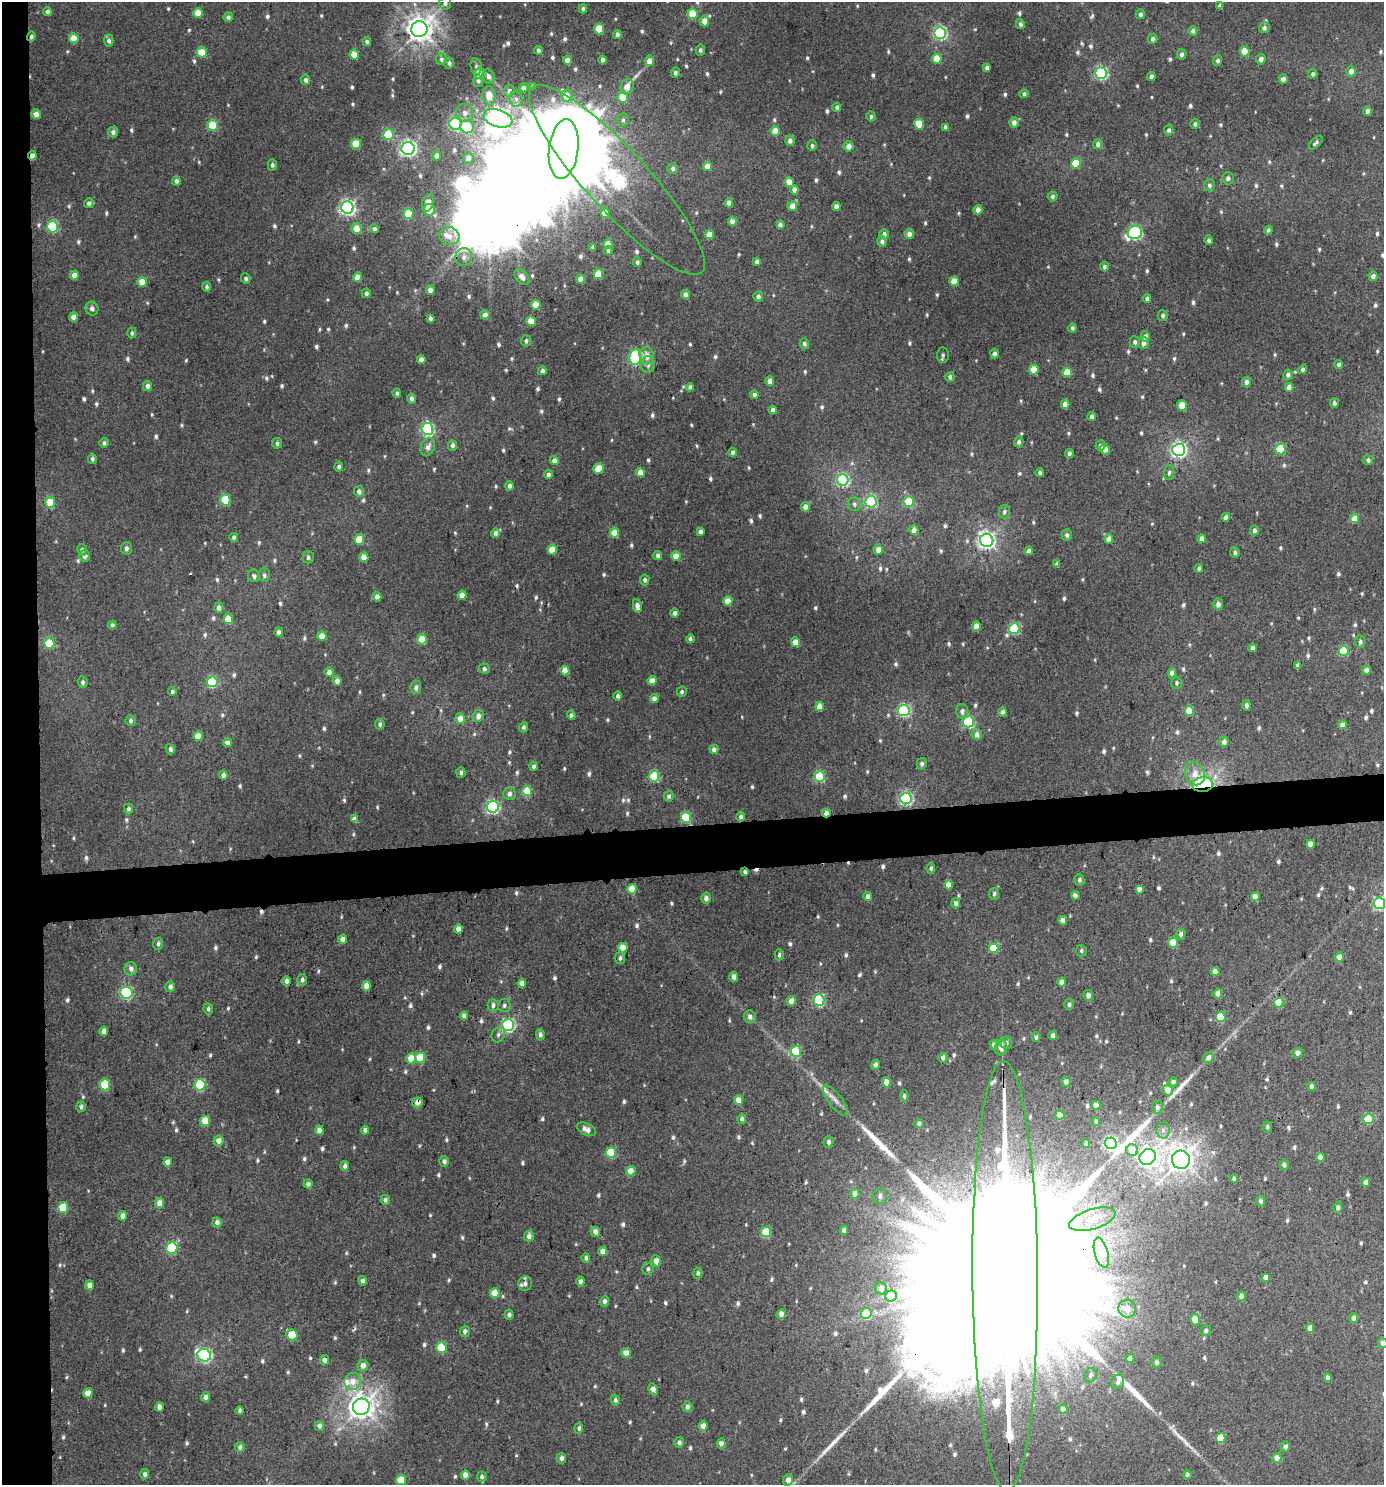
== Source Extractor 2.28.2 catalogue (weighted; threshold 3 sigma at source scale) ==
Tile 4 of 3 x 3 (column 1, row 2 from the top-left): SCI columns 7-1388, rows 1488-2970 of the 4199 x 4457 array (HDU 1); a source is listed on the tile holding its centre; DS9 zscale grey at full resolution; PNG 1386 x 1487 px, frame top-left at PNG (2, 2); each listed source drawn as its Kron ellipse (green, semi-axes under 4 px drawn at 4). Shown black and unused: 6% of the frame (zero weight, under 3 of 4 exposures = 1% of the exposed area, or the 3 px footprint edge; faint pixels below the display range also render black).
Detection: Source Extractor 2.28.2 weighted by HDU 2 'WHT'; one run over the whole footprint, this tile lists its part. Background 0.0192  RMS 0.0069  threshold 0.031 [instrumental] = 3 sigma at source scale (4.5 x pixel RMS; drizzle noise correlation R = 1.50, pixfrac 1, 0.0396/0.0396 arcsec/px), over >= 5 px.
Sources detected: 879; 1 too faint to see at this stretch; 5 inside a brighter object's white glare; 6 cosmic-ray / hot-pixel residue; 7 long thin detections or spike segments (spike, bleed or trail) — neither listed nor drawn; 6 inside a brighter listed object's ellipse — not listed separately; of the other 854, all 500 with FLUX_AUTO >= 1.59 (the completeness limit of this list) listed and drawn (354 fainter detections not listed), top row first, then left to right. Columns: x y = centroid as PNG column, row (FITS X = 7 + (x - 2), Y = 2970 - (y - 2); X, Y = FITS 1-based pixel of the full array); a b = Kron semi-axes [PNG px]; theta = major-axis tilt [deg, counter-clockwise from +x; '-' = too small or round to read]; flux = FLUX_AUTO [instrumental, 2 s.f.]
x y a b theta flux
445 3 6 6 - 2.1
1220 6 4 4 - 2.8
583 9 4 4 - 1.6
47 12 4 4 - 2.4
198 13 5 4 - 13
692 14 5 5 - 24
1140 14 5 4 - 2.5
228 17 5 4 - 2
704 21 5 5 - 6.6
1020 24 5 4 - 1.8
1264 28 5 5 - 2.3
419 29 8 8 - 750
599 29 5 5 - 25
1193 31 5 4 - 2.5
940 33 6 6 - 130
617 35 4 4 - 2.9
31 36 5 4 - 1.8
74 38 5 5 - 12
1153 39 5 4 - 3
109 41 6 5 - 2.5
367 41 5 4 - 1.9
538 50 4 3 - 2.9
700 50 5 4 - 2
1245 51 5 5 - 14
202 52 5 5 - 15
1182 54 5 5 - 2
354 55 5 4 - 16
441 59 5 5 - 1.8
937 59 5 5 - 18
1261 59 5 5 - 3.2
567 60 4 4 - 5.3
602 60 4 3 - 1.9
1218 60 5 4 - 2.3
649 61 5 5 - 5.3
449 63 5 5 - 2.1
476 66 8 5 -81 1.9
987 68 4 3 - 2.2
1351 71 5 4 - 4.9
479 73 5 5 - 13
675 73 5 4 - 1.7
1101 73 6 5 - 120
1313 74 5 4 - 1.9
488 76 7 6 - 3.3
1151 76 4 4 - 3.2
1283 79 4 4 - 4.5
306 80 5 4 - 2.3
478 81 5 5 - 1.7
533 87 3 3 - 1.6
627 87 8 6 72 6.2
523 88 4 4 - 2.9
509 91 6 5 - 2.7
1024 94 4 4 - 1.8
489 96 10 6 -83 10
567 96 6 5 - 7.6
623 97 5 5 - 25
516 99 8 6 -87 2.4
837 107 5 4 - 1.6
1368 111 4 4 - 4.1
465 113 9 8 - 4.6
36 114 5 4 - 4.7
871 116 5 4 - 1.8
498 118 15 8 -16 320
623 120 6 5 - 1.7
1014 122 5 5 - 3.6
455 124 6 6 - 130
919 124 5 5 - 15
1195 124 5 4 - 2.2
213 125 5 5 - 36
467 127 7 6 - 20
946 127 4 4 - 3.1
1169 130 5 4 - 2.1
775 131 5 4 - 12
113 132 5 5 - 2.7
388 134 5 5 - 36
790 141 5 4 - 3.1
1316 143 8 4 45 1.7
356 144 5 5 - 20
1098 144 5 4 - 2.8
812 146 5 5 - 1.7
849 146 5 5 - 5.3
408 148 6 6 - 230
564 149 30 14 83 17000
437 155 5 4 - 2.5
32 156 4 3 - 5.8
468 158 5 5 - 3.5
1076 164 5 5 - 27
272 165 5 4 - 2.1
707 166 5 4 - 9.5
673 168 5 5 - 2.4
1228 178 6 6 - 2.2
617 180 125 31 -48 500
176 181 4 4 - 2.3
789 182 5 4 - 13
1209 185 6 5 - 2
794 190 4 4 - 4
1052 196 5 5 - 1.8
89 203 5 5 - 2
428 203 9 5 70 6.6
729 203 4 4 - 4.5
792 206 5 4 - 8
836 206 4 4 - 3.8
347 207 6 6 - 210
429 210 6 5 - 9.7
978 210 4 4 - 4.7
605 213 5 4 - 11
408 214 5 5 - 28
732 222 4 4 - 6.8
780 225 4 4 - 3.5
53 227 5 5 - 77
357 229 5 5 - 8.1
374 229 4 4 - 2.4
1268 230 4 4 - 2.2
1135 233 7 6 - 110
710 234 4 4 - 10
884 234 5 4 - 3.2
909 234 5 4 - 4.7
449 236 10 9 - 6.4
1209 240 5 4 - 1.7
882 241 5 5 - 2.9
608 244 5 4 - 9.5
593 247 4 3 - 1.8
608 251 4 4 - 1.7
464 257 9 8 - 3.8
757 261 4 4 - 2.4
637 262 5 4 - 2
1104 267 4 4 - 1.8
598 274 5 4 - 17
74 275 4 4 - 6.6
1373 276 5 4 - 3.9
357 277 4 4 - 7.4
522 277 9 6 -50 4.4
246 279 5 4 - 1.8
580 279 4 4 - 5.4
954 281 5 4 - 13
142 282 5 4 - 14
206 287 5 4 - 1.6
430 290 4 4 - 4.7
366 293 5 4 - 2.3
686 295 4 4 - 5.2
758 296 5 5 - 2.2
1147 298 4 4 - 1.7
536 305 5 4 - 12
92 308 7 6 - 2.4
485 315 4 4 - 4
1163 316 5 5 - 1.8
74 317 4 4 - 6.3
430 318 4 3 - 1.9
531 321 5 4 - 13
1072 328 4 4 - 1.8
132 333 5 4 - 1.6
1145 337 5 4 - 4.1
526 341 5 5 - 1.8
1135 342 6 5 - 2
1143 343 6 5 - 3.7
804 344 5 4 - 1.8
994 354 5 4 - 2.6
943 355 7 6 - 1.8
647 356 8 7 - 6.3
635 357 8 5 85 110
421 359 4 4 - 3.6
648 365 8 7 - 3
1339 365 4 4 - 1.8
1034 370 5 4 - 16
1303 370 5 4 - 1.6
542 371 4 4 - 3
1067 372 5 4 - 15
1288 375 5 4 - 2.4
950 377 5 4 - 2.2
770 381 5 4 - 5.4
1246 382 5 4 - 3.5
147 386 5 4 - 3.7
690 387 4 4 - 2.5
1289 387 4 4 - 6.1
397 393 4 4 - 1.8
754 395 4 4 - 3
411 398 5 4 - 2.8
1334 403 5 4 - 2
1065 404 4 4 - 6.5
1182 406 5 4 - 16
773 410 4 4 - 4.3
1092 416 4 4 - 2.9
427 429 6 6 - 120
1019 442 5 4 - 2
104 443 5 4 - 1.8
277 443 5 5 - 1.7
452 445 5 4 - 2.4
1100 445 5 5 - 2.7
428 447 9 6 65 4.2
1105 449 5 4 - 5.4
1280 449 5 5 - 40
1179 450 6 6 - 210
733 452 4 4 - 2.8
1069 454 4 4 - 3.6
92 459 5 4 - 1.8
554 460 4 4 - 4
1368 460 5 5 - 2.6
339 467 5 4 - 1.6
599 468 5 5 - 14
640 473 4 4 - 7.1
1040 473 4 4 - 2.1
1169 473 7 5 87 1.8
548 474 4 4 - 3
843 480 6 5 - 100
509 486 5 4 - 2.3
359 491 5 5 - 3.1
225 500 5 5 - 34
871 502 6 5 - 85
909 502 5 5 - 39
50 503 5 5 - 29
854 504 7 6 - 2
805 507 5 5 - 5.1
1004 512 7 5 79 1.9
1226 517 4 4 - 3.9
1355 519 4 4 - 11
914 530 5 4 - 5.1
1254 530 5 4 - 2.6
700 531 4 4 - 2.8
495 533 4 4 - 2.9
614 533 5 4 - 14
1067 535 6 5 - 2
234 537 4 4 - 2.4
359 539 5 5 - 15
1109 539 4 4 - 5.9
1202 539 4 4 - 5.3
987 540 7 6 - 310
126 548 6 5 - 2.3
878 549 5 4 - 5.2
82 550 6 4 -77 1.8
552 550 5 4 - 14
1029 551 4 4 - 4.5
1235 552 5 5 - 2
658 555 4 4 - 2.7
84 556 5 5 - 3
676 556 4 4 - 9.1
308 557 6 5 - 2.1
364 557 5 4 - 7.2
1057 564 4 4 - 2.9
1199 569 4 4 - 1.8
264 575 7 5 -88 1.9
254 576 6 6 - 2.5
645 580 5 4 - 1.9
462 595 4 4 - 9
377 597 5 4 - 4.8
728 601 4 4 - 12
1218 604 5 5 - 3.3
637 606 7 4 -79 4.6
219 608 5 4 - 2.8
674 613 5 4 - 2.4
228 619 5 4 - 16
112 625 4 4 - 2.6
976 626 4 4 - 7.3
1014 629 5 5 - 59
279 632 4 4 - 3.8
322 636 4 4 - 11
422 639 5 4 - 15
690 639 4 4 - 2.2
796 642 5 4 - 15
1360 642 6 5 - 2
49 643 5 5 - 31
1252 648 4 4 - 2.3
1344 651 5 5 - 30
1298 665 4 4 - 2.4
484 669 5 5 - 1.9
1366 670 4 4 - 3
565 671 5 4 - 12
329 672 5 4 - 3.5
1172 673 4 4 - 4.5
337 681 5 4 - 4.3
652 681 4 4 - 9.4
83 682 6 5 - 1.7
212 682 5 5 - 50
1177 683 6 5 - 1.6
416 687 7 5 83 2.4
172 691 4 4 - 1.9
682 692 5 5 - 1.6
618 696 5 4 - 2.2
654 699 4 4 - 4.1
1247 705 5 4 - 1.9
819 706 4 4 - 8.9
904 711 5 5 - 110
962 711 7 6 - 3
1189 711 5 4 - 14
1003 712 4 4 - 2.9
571 715 4 4 - 2.4
478 716 6 5 - 4.3
460 718 5 5 - 6.7
131 720 5 5 - 1.7
968 722 5 5 - 74
380 724 5 4 - 1.6
1343 725 4 4 - 4.9
523 727 5 4 - 1.9
977 734 5 5 - 4.1
198 736 5 4 - 13
227 742 5 4 - 3.5
1224 742 5 4 - 3.3
170 749 5 4 - 2.5
714 749 5 4 - 3.6
922 764 6 5 - 1.9
534 766 4 4 - 2.7
461 772 5 4 - 1.8
1195 774 12 9 -68 7.5
223 775 4 4 - 2.7
654 776 5 5 - 51
820 776 5 5 - 55
1202 785 10 7 5 120
527 791 5 5 - 24
509 794 6 6 - 2.9
669 796 5 4 - 2.2
906 799 6 5 - 120
493 807 6 6 - 130
128 809 5 4 - 1.9
826 813 4 3 - 5.6
686 817 5 5 - 39
741 817 5 4 - 2.2
354 819 4 4 - 5
1310 844 4 4 - 7.2
931 868 5 4 - 1.7
745 872 4 3 - 2
1079 880 5 5 - 1.9
949 885 4 4 - 7.3
632 889 5 4 - 16
1139 889 4 4 - 3.2
994 894 6 5 - 1.8
1075 895 4 4 - 4.1
868 896 4 4 - 3.9
1255 897 4 4 - 7.8
706 898 5 5 - 2.7
956 903 5 4 - 2.8
1379 903 6 5 - 91
1063 920 4 4 - 4.4
458 929 4 4 - 5.9
1181 934 5 5 - 2.5
343 939 4 4 - 4.6
1173 942 5 5 - 21
158 944 6 5 - 1.7
623 948 5 4 - 11
994 948 5 5 - 21
1081 951 6 5 - 1.6
779 955 5 4 - 1.6
1339 957 4 4 - 8.6
620 958 6 5 - 1.8
131 969 6 6 - 3
1215 972 4 4 - 7.7
734 977 5 4 - 3.8
302 980 5 4 - 2.1
287 981 5 4 - 3.1
1062 982 4 4 - 5.6
522 983 4 4 - 4.1
366 986 5 4 - 6.2
170 987 5 5 - 2.6
126 993 6 6 - 80
1218 994 4 4 - 6.6
1088 995 5 4 - 3.6
819 1000 5 5 - 79
791 1001 5 4 - 4.5
1279 1003 5 4 - 20
1069 1004 5 5 - 1.9
493 1005 6 5 - 2.3
504 1005 6 6 - 1.6
208 1009 6 4 -81 1.7
464 1016 4 4 - 4.2
750 1017 6 6 - 3
1221 1017 5 5 - 24
508 1025 6 6 - 130
104 1031 4 4 - 4.7
498 1035 8 6 61 2.3
540 1035 6 4 -87 2
1053 1035 4 4 - 2.6
1036 1037 5 4 - 1.8
1006 1043 6 6 - 2.4
994 1045 5 4 - 3.3
1001 1048 8 6 77 4.2
796 1051 5 5 - 37
1298 1053 5 5 - 5
1208 1057 6 5 - 3
411 1058 5 4 - 12
420 1058 5 5 - 21
943 1058 5 4 - 3.8
875 1065 5 4 - 2.8
886 1082 5 4 - 7
1066 1082 5 4 - 3.5
1173 1082 4 4 - 2.6
105 1085 5 5 - 40
200 1085 5 5 - 53
1311 1086 4 4 - 3
1168 1090 5 5 - 5.7
904 1096 5 4 - 1.6
738 1100 5 4 - 9.3
835 1100 18 6 -53 5.1
418 1103 5 5 - 5.7
1096 1105 4 4 - 6
81 1107 5 4 - 1.7
1157 1107 6 5 - 2.4
1060 1115 4 4 - 10
742 1119 5 4 - 2.1
1368 1119 5 5 - 34
205 1121 5 5 - 17
1096 1121 4 4 - 2.2
919 1124 4 4 - 1.8
1267 1127 5 4 - 1.6
586 1129 10 6 -25 4.4
319 1130 5 4 - 4.1
365 1130 4 4 - 2.7
1163 1130 8 6 -87 3
218 1141 5 5 - 5.1
829 1142 6 5 - 2.1
1086 1143 4 4 - 1.9
1111 1143 6 6 - 140
1132 1150 6 6 - 8.9
611 1153 5 5 - 35
1148 1157 8 7 - 370
1320 1157 4 4 - 6
1181 1160 9 9 - 670
444 1161 5 5 - 2.9
167 1162 4 4 - 4.7
1284 1165 5 4 - 2.3
345 1166 5 4 - 2.4
631 1171 5 4 - 8.6
1234 1179 4 4 - 1.9
1366 1182 4 4 - 3.8
308 1184 4 4 - 2.1
855 1194 5 4 - 3.8
880 1196 8 7 - 2.7
385 1200 5 4 - 2.4
1261 1201 5 4 - 2.4
160 1203 5 4 - 7.4
63 1208 5 5 - 24
1338 1208 5 4 - 1.9
122 1216 5 4 - 4
1092 1219 24 10 17 14
217 1222 5 4 - 3.2
844 1230 5 4 - 2.6
595 1232 5 5 - 3.9
766 1232 5 5 - 29
529 1236 5 5 - 3.1
172 1248 6 5 - 47
603 1251 4 4 - 6.6
1101 1253 15 6 -75 6.1
586 1258 5 4 - 1.6
656 1261 6 4 -80 6.1
648 1269 6 5 - 1.9
698 1273 5 5 - 1.7
1005 1276 215 32 -89 240000
1266 1277 4 4 - 3.4
363 1281 4 4 - 2.7
580 1282 5 4 - 2.9
525 1284 7 7 - 2.4
89 1285 5 4 - 4.2
881 1288 6 6 - 3
495 1293 5 4 - 13
891 1296 6 5 - 18
1241 1296 5 5 - 3.2
604 1301 5 4 - 2.4
1127 1309 9 8 - 5.5
866 1313 5 5 - 20
781 1314 5 4 - 5.4
509 1315 5 4 - 1.9
1353 1318 5 4 - 2.6
1195 1319 6 5 - 11
1310 1328 4 4 - 4.8
465 1331 5 5 - 1.9
1206 1331 5 5 - 1.6
292 1335 6 5 - 21
1383 1343 4 4 - 3.7
441 1348 5 5 - 33
626 1353 4 4 - 9.9
204 1355 7 6 - 130
1130 1358 4 4 - 2.6
324 1360 5 4 - 3.7
1157 1362 6 5 - 2
363 1366 5 5 - 4.6
1090 1375 7 6 - 2.6
1327 1378 4 4 - 2.7
353 1381 8 8 - 6.6
1118 1382 7 6 - 2.3
653 1389 6 4 -65 4.6
88 1393 5 4 - 8.2
206 1397 5 4 - 3.5
615 1400 5 4 - 1.9
159 1407 4 4 - 4
361 1407 8 8 - 670
687 1407 5 5 - 2.4
1063 1409 4 4 - 3.6
240 1411 4 3 - 1.9
319 1426 5 5 - 2.8
703 1426 5 4 - 5.7
579 1428 5 4 - 1.8
1221 1438 5 5 - 20
679 1443 5 5 - 2.7
721 1443 5 4 - 4
1285 1446 5 4 - 3
240 1447 5 4 - 2.2
561 1458 5 5 - 2.4
1277 1458 4 4 - 6.5
145 1474 5 4 - 2
465 1475 4 4 - 5.4
1187 1475 4 4 - 1.9
482 1477 5 4 - 1.8
401 1480 5 5 - 18
788 1480 5 5 - 5.1
Overlapping masked pixels (flux is a lower limit): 8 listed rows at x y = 31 36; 32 156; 617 180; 1202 785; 826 813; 745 872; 418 1103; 1005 1276
Isophote crosses this tile's border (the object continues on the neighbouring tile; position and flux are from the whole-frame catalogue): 4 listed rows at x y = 445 3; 1379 903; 1005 1276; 1383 1343